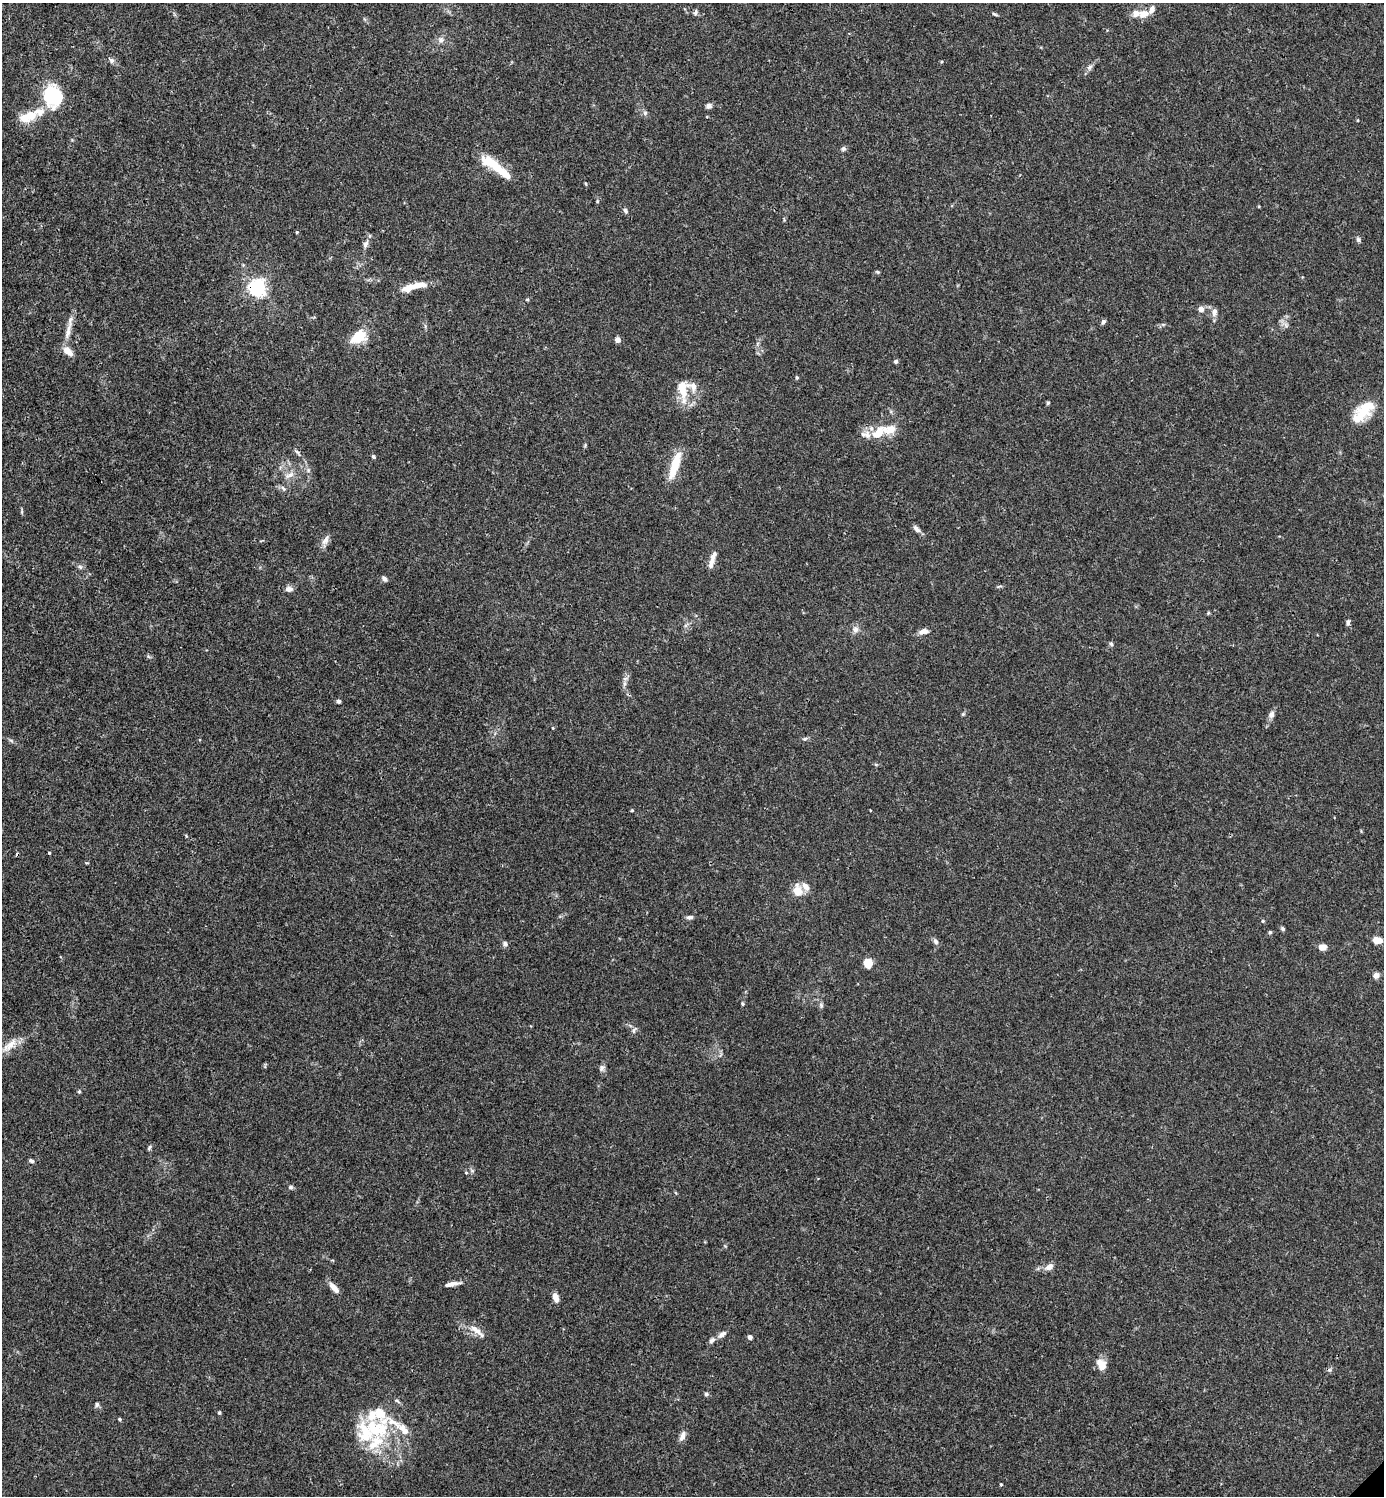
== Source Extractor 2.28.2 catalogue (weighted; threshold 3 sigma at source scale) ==
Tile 11 of 4 x 4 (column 3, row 3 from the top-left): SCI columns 3062-4443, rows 1495-2988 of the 5981 x 5982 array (HDU 1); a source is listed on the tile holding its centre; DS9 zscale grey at full resolution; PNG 1386 x 1498 px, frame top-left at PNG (2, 3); no overlay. Shown black and unused: <1% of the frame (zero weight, under 3 of 4 exposures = <1% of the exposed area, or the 3 px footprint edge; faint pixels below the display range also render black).
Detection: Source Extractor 2.28.2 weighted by HDU 2 'WHT'; one run over the whole footprint, this tile lists its part. Background 0.0153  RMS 0.0022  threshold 0.0098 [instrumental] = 3 sigma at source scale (4.5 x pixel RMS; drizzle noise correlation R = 1.50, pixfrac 1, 0.05/0.05 arcsec/px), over >= 5 px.
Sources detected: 122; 1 inside a brighter object's white glare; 1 cosmic-ray / hot-pixel residue — not listed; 20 inside a brighter listed object's ellipse — not listed separately; the other 100 listed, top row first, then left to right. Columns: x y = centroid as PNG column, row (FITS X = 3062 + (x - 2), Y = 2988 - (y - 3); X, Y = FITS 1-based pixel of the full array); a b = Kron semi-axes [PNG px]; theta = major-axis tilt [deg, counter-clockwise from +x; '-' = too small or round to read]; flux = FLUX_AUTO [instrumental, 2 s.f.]
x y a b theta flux
695 12 9 4 79 0.45
995 14 8 3 -24 0.34
1144 14 13 9 13 2.2
441 40 9 8 - 0.89
111 60 7 7 - 0.63
1089 67 8 6 53 0.68
52 96 13 10 -70 28
709 106 6 5 - 0.92
645 113 6 6 - 0.51
29 117 26 12 19 4.8
843 149 7 6 - 0.49
492 163 31 11 -29 6
586 184 5 3 - 0.21
597 201 5 3 - 0.2
625 211 7 5 -68 0.51
297 232 4 3 - 0.18
1358 240 7 5 -67 0.43
366 244 10 6 67 0.85
877 272 6 4 -20 0.26
419 285 24 8 7 2.7
257 287 6 6 - 83
527 299 5 3 - 0.24
1201 309 7 6 - 1.2
1214 312 11 7 87 1.1
1103 322 6 4 61 0.58
1286 325 7 4 -71 0.52
68 332 27 6 77 2.3
358 337 21 14 32 4.6
618 340 6 6 - 0.92
896 361 5 4 - 0.43
797 377 5 4 - 0.29
682 389 24 14 -88 4.8
1048 403 5 4 - 0.27
1362 413 28 16 46 6
889 430 37 14 8 4.8
297 452 12 4 -51 0.54
373 456 5 4 - 0.36
675 465 36 9 73 5.5
308 470 7 4 -73 0.41
290 475 14 7 27 1.4
283 488 8 5 -52 0.53
917 529 11 6 -40 0.82
325 540 16 7 60 1.2
713 556 18 6 70 1.4
80 567 7 5 -45 0.47
384 579 7 5 -55 0.62
289 589 9 7 5 1
1208 613 5 4 - 0.23
1348 622 8 5 87 0.53
855 630 9 8 - 1
924 631 12 6 12 1.2
1111 644 6 5 - 0.39
624 684 7 4 72 0.49
339 701 5 4 - 0.49
963 714 5 5 - 0.29
1271 714 9 7 65 0.97
553 728 5 3 - 0.17
805 739 7 5 21 0.41
632 810 4 4 - 0.21
186 836 4 3 - 0.26
49 853 3 2 - 0.22
87 863 5 3 - 0.2
806 886 11 7 -52 1.6
798 891 12 9 -78 3.1
690 917 8 5 3 0.66
1263 921 5 4 - 0.25
1283 929 6 5 - 0.39
1270 932 5 5 - 0.28
1377 940 9 6 -6 2.5
936 941 7 6 - 0.67
505 944 7 6 - 0.57
1322 947 8 6 5 1.7
868 963 9 8 - 2.9
1376 975 7 7 - 1.1
743 1004 5 4 - 0.27
821 1005 6 6 - 0.45
634 1030 10 5 64 0.55
10 1045 29 10 39 3
602 1068 10 6 58 0.66
79 1091 4 4 - 0.29
149 1148 7 4 63 0.33
31 1161 6 4 -31 0.52
466 1173 5 4 - 0.23
291 1187 6 5 - 0.42
1049 1267 10 7 35 1.3
448 1285 23 5 12 1.4
334 1288 13 5 -48 1.9
556 1298 9 5 -72 1.7
476 1330 20 7 -39 2.1
722 1334 11 6 29 0.91
750 1337 5 4 - 0.83
712 1340 10 7 41 0.77
1101 1364 14 10 -63 2.4
706 1394 5 5 - 0.52
97 1405 7 6 - 0.45
219 1412 5 4 - 0.29
120 1419 5 3 - 0.3
380 1428 54 24 -8 13
682 1436 13 6 68 1.3
1001 1484 3 3 - 0.21
Overlapping masked pixels (flux is a lower limit): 1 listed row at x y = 257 287